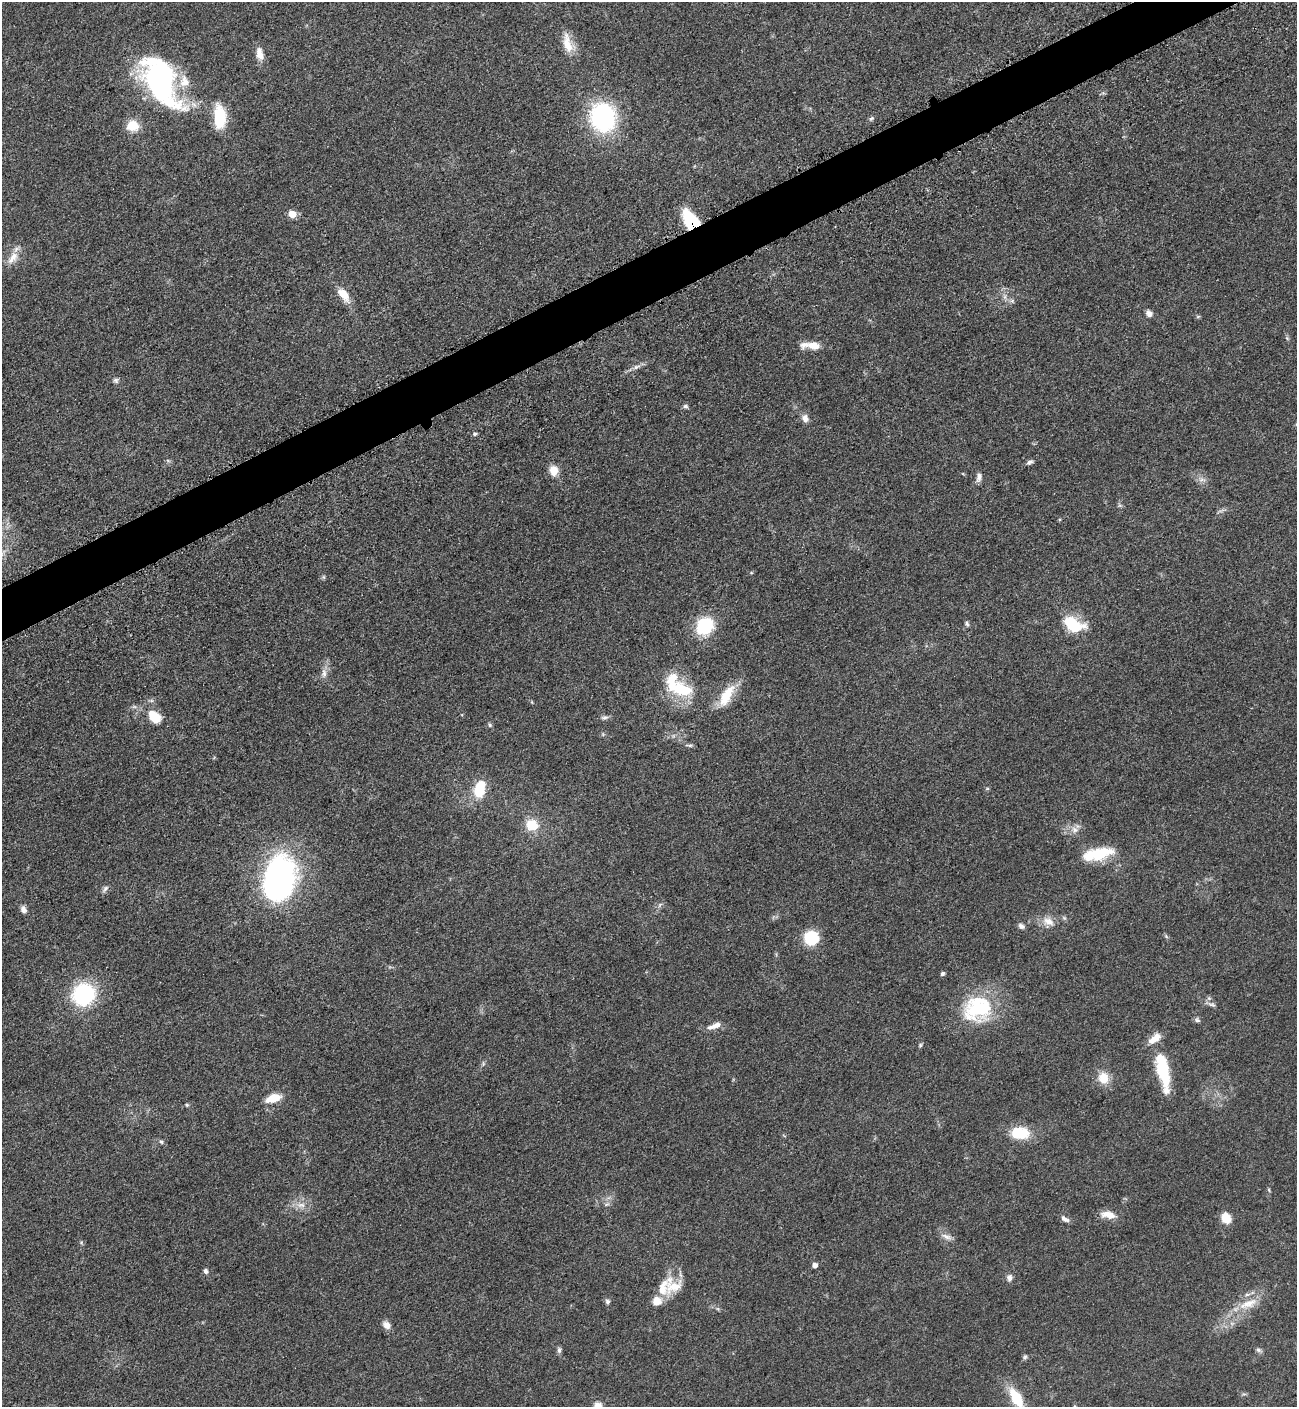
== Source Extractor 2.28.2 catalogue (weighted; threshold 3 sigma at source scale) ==
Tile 10 of 4 x 4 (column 2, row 3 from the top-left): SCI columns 1593-2887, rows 1471-2875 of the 5668 x 5702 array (HDU 1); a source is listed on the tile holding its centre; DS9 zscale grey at full resolution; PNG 1299 x 1409 px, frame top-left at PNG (2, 2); no overlay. Shown black and unused: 3% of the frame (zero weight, under 3 of 5 exposures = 4% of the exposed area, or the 3 px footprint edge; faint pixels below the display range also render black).
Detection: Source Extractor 2.28.2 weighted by HDU 2 'WHT'; one run over the whole footprint, this tile lists its part. Background 0.0524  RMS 0.006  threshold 0.0272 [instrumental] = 3 sigma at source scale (4.5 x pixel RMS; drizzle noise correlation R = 1.50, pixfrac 1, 0.05/0.05 arcsec/px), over >= 5 px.
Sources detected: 94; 1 too faint to see at this stretch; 2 inside a brighter object's white glare — not listed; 10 inside a brighter listed object's ellipse — not listed separately; the other 81 listed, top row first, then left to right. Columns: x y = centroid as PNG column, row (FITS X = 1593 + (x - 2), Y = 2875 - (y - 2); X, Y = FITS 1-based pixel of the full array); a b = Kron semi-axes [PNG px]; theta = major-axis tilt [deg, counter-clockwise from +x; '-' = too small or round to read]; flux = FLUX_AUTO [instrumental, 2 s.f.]
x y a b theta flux
567 43 30 11 -77 10
260 54 18 9 -77 5.6
164 84 69 27 -72 100
220 117 23 11 -87 25
603 117 34 29 -74 66
871 118 8 5 47 1.2
132 125 6 5 - 42
292 214 5 5 - 14
691 220 21 13 -52 27
13 258 21 11 53 7.3
343 295 20 10 -54 8.7
1005 297 7 4 -72 1.6
1012 301 7 5 -43 1.3
1149 313 8 7 - 2.7
814 345 18 10 -10 7.3
636 367 12 5 22 2.6
116 380 7 6 - 1.5
685 406 7 6 - 1.3
805 418 10 8 -70 3.5
475 434 6 4 22 1
1030 462 9 5 25 1.7
553 471 12 10 -87 7.4
979 477 13 7 78 2.7
1202 480 10 7 -6 2.7
324 577 6 4 -71 0.83
967 624 7 5 -66 1.3
1073 625 24 14 -25 24
705 626 16 14 50 34
324 673 15 7 89 3.7
682 689 31 20 -21 26
726 696 31 12 60 16
154 717 15 11 -42 13
604 717 10 6 12 1.8
490 725 6 5 - 1
689 745 12 3 -7 1.2
987 789 6 4 1 0.78
480 790 20 13 57 14
532 825 14 13 - 13
1075 830 11 9 -45 4
1098 855 32 14 16 24
278 879 40 25 78 210
105 889 12 5 48 1.8
660 905 8 3 45 1.1
23 909 9 7 -75 2.6
1048 921 17 12 -23 6.7
1021 926 8 6 -30 2.1
1166 936 7 4 -56 0.93
812 938 13 12 - 25
942 974 5 5 - 1.3
84 994 17 16 - 66
1211 1004 12 5 -17 2.1
978 1009 38 31 20 48
1197 1020 8 6 -17 1.4
717 1025 15 7 22 4.1
920 1045 6 4 49 0.88
1163 1071 45 13 -79 31
1103 1078 14 12 -68 10
273 1098 12 7 18 15
187 1105 5 5 - 0.82
1020 1133 19 12 -3 20
161 1142 6 5 - 1.2
1269 1190 6 3 -72 0.7
606 1204 8 5 19 1.3
301 1205 14 7 0 4.7
1108 1215 19 8 -11 6.9
1226 1218 9 7 -54 12
1065 1219 11 6 -35 2.4
946 1236 17 6 -19 3.2
81 1242 6 4 -47 0.81
815 1265 5 4 - 3.6
206 1271 6 5 - 1.8
1009 1278 9 7 83 2.4
673 1286 24 23 - 16
607 1301 7 6 - 1.4
1248 1304 30 11 21 13
386 1325 11 8 -50 3.9
559 1350 9 5 89 1.5
1259 1350 8 6 -17 1.4
1025 1357 7 5 45 1.1
1016 1398 21 10 -57 21
598 1405 9 8 - 3.8
Overlapping masked pixels (flux is a lower limit): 1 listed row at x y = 691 220
Isophote crosses this tile's border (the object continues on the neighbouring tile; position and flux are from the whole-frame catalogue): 2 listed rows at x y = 1016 1398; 598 1405